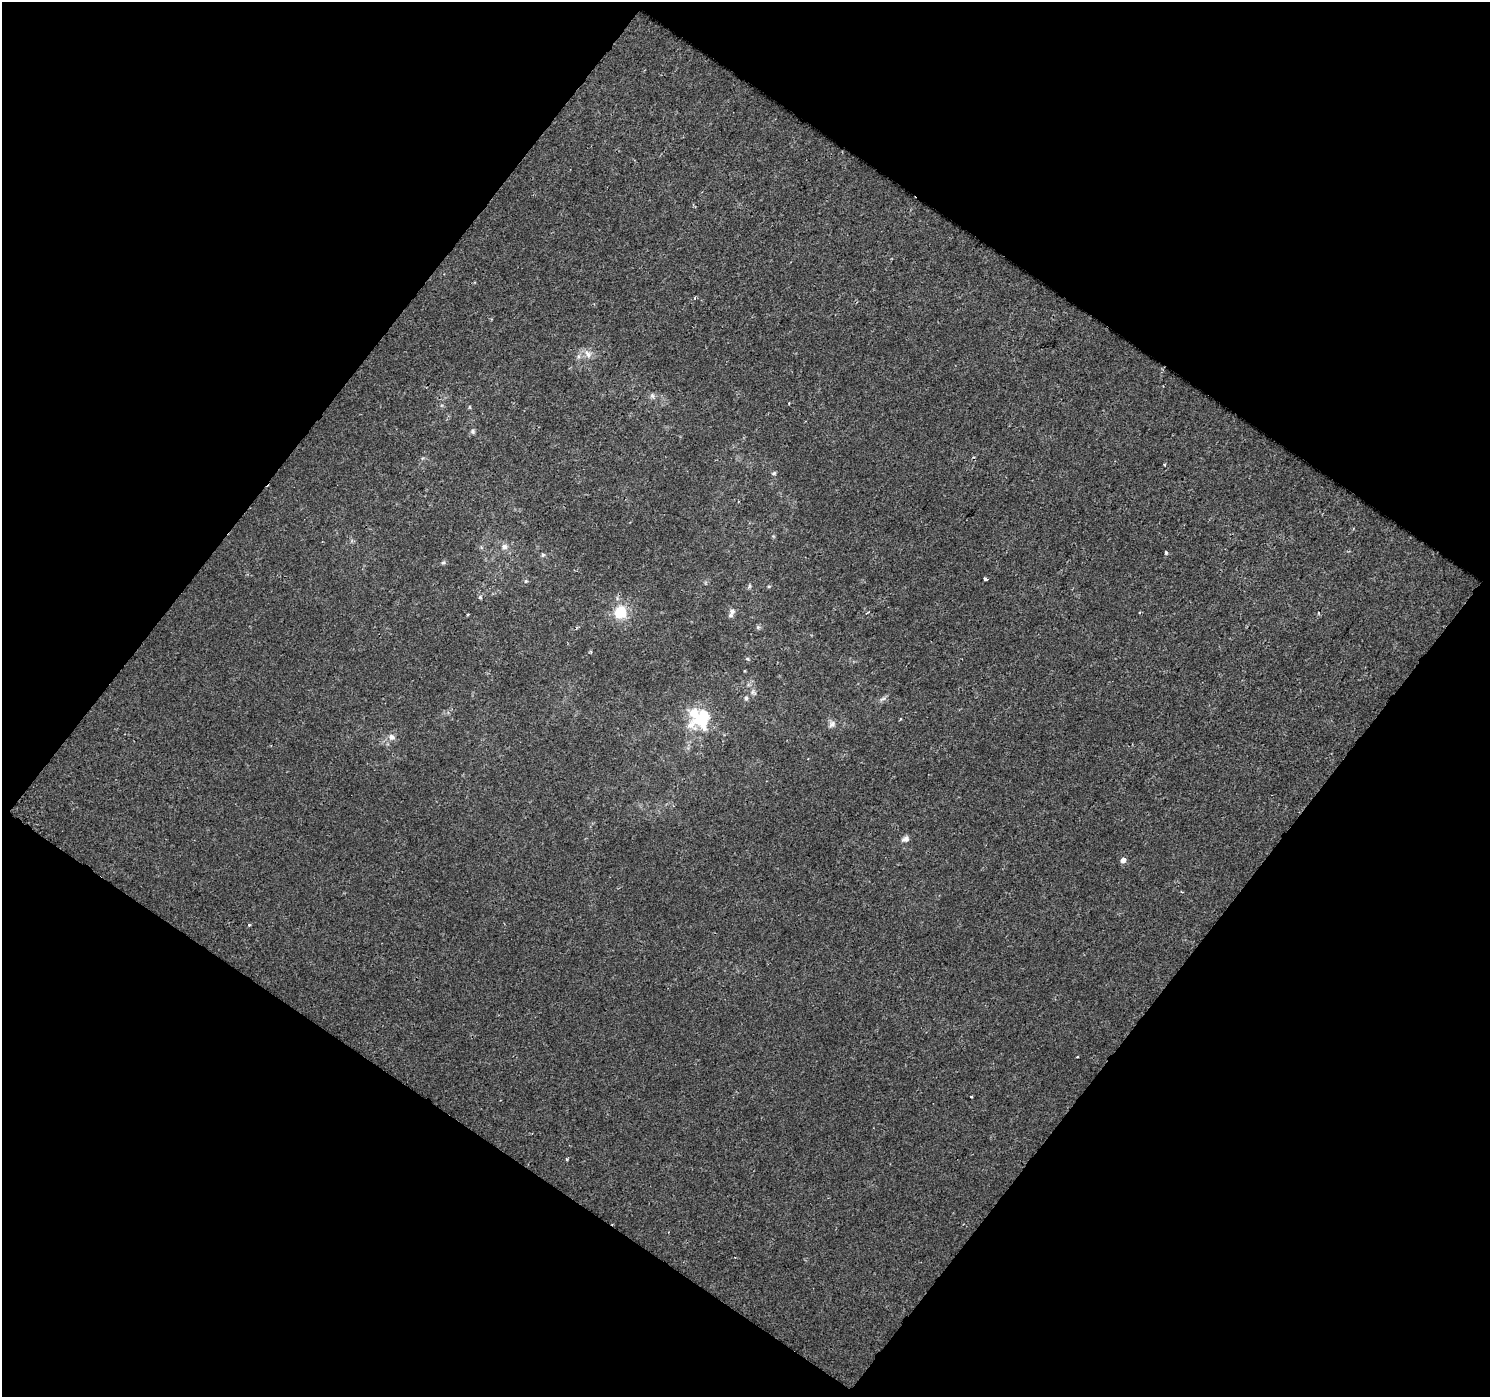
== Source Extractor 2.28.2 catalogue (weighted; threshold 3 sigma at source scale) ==
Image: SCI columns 1-1488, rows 51-1445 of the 1488 x 1498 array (HDU 1 of 3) = the unmasked area's bounding box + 8 px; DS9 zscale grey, full resolution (1 PNG px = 1 image px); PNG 1492 x 1399 px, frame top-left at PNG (2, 2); no overlay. Shown black and unused: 50% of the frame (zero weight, under 2 of 3 exposures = <1% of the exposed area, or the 3 px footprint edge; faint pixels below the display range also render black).
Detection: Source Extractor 2.28.2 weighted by HDU 2 'WHT'. Background 6.67e-04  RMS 0.0028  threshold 0.0126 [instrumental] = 3 sigma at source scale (4.5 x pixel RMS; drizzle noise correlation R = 1.50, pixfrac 1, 0.0396/0.0396 arcsec/px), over >= 5 px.
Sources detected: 32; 1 inside a brighter object's white glare — not listed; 1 inside a brighter listed object's ellipse — not listed separately; the other 30 listed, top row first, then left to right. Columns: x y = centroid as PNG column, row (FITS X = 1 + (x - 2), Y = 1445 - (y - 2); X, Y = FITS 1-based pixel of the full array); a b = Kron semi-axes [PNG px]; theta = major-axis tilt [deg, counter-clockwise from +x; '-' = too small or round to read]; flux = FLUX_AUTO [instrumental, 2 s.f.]
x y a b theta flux
588 354 13 9 -51 1.9
578 356 7 4 89 0.62
652 396 8 5 -69 0.69
470 407 6 3 -89 0.27
473 431 7 6 - 0.61
1165 464 3 3 - 0.46
774 473 6 5 - 0.43
504 547 8 7 - 1.2
1166 552 3 3 - 1.1
543 555 6 5 - 0.47
443 563 6 5 - 0.45
986 579 4 3 - 1.2
526 581 6 3 71 0.32
749 586 6 4 89 0.42
480 597 5 4 - 0.37
732 611 8 7 - 0.88
620 612 7 6 - 15
468 615 3 3 - 0.44
758 627 6 4 18 0.46
747 659 6 4 -28 0.37
746 698 6 5 - 0.59
883 699 10 4 22 0.68
703 719 27 18 42 15
832 724 9 8 - 1.1
391 737 9 8 - 1.3
906 839 9 7 26 1.2
1123 860 6 5 - 1.5
249 925 4 3 - 0.26
1077 1056 3 2 - 0.35
971 1097 3 2 - 0.31
Unlisted compact peaks at least as high as the median listed source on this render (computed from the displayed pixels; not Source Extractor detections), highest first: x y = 567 1159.